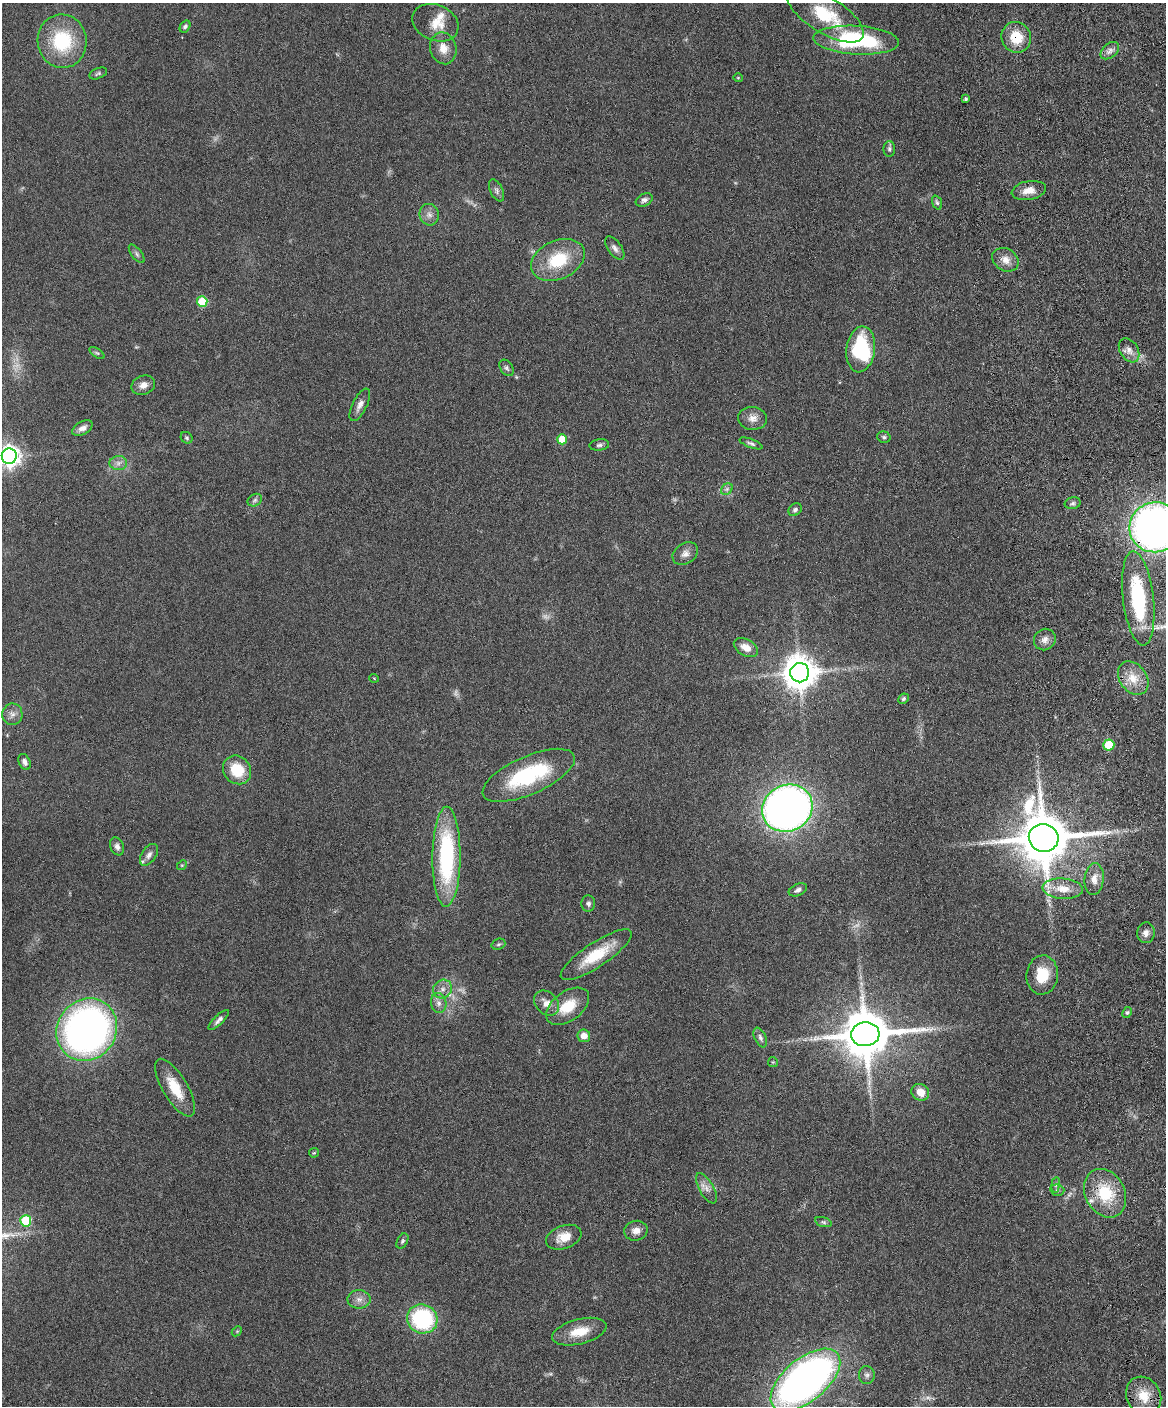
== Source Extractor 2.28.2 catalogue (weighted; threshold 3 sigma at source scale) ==
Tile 6 of 4 x 3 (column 2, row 2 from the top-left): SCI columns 1222-2385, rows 1648-3051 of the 4773 x 4594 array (HDU 1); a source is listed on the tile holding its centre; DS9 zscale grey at full resolution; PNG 1168 x 1408 px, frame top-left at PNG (2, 3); each listed source drawn as its Kron ellipse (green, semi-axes under 4 px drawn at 4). Shown black and unused: <1% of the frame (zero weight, under 4 of 8 exposures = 3% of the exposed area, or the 3 px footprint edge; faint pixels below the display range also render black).
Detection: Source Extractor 2.28.2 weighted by HDU 2 'WHT'; one run over the whole footprint, this tile lists its part. Background 0.0807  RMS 0.0046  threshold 0.0188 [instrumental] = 3 sigma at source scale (4.09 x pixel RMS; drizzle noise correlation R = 1.36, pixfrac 0.8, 0.05/0.05 arcsec/px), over >= 5 px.
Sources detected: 111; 7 too faint to see at this stretch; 1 inside a brighter object's white glare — neither listed nor drawn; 4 inside a brighter listed object's ellipse — not listed separately; the other 99 listed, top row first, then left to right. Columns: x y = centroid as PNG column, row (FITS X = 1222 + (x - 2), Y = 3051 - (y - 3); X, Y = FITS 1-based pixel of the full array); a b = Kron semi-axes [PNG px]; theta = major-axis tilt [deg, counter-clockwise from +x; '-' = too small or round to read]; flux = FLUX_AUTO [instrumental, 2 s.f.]
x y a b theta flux
825 15 43 18 -31 23
435 23 24 17 -23 8.2
185 26 6 5 - 1.2
1016 37 15 14 - 11
856 40 43 14 -3 51
62 41 27 24 -82 27
443 48 16 13 -76 5.4
1110 51 10 7 41 2.2
98 73 9 5 22 0.86
738 78 4 4 - 0.44
966 99 3 3 - 0.74
889 149 8 5 90 0.95
497 190 12 6 -64 1.5
1029 190 17 9 10 4.7
644 200 9 6 26 1.5
937 203 7 4 -71 0.89
429 215 11 9 -74 2.6
615 248 13 7 -53 2
137 254 11 5 -52 1.2
558 260 28 19 25 19
1005 260 14 11 -32 4
202 302 5 5 - 19
861 349 23 14 82 29
1129 350 13 9 -58 2.9
97 353 8 4 -34 0.79
507 368 9 6 -55 1.1
143 385 12 9 22 3
360 405 18 7 64 2.7
753 418 14 11 -6 3.5
82 428 11 6 29 2.4
884 437 7 5 -16 0.88
187 438 6 5 - 0.81
562 439 5 5 - 8.7
751 443 12 4 -21 1.1
599 445 10 5 7 1.2
9 456 8 7 - 270
118 463 8 7 - 1.9
727 489 6 5 - 1
255 500 7 6 - 1.1
1073 503 8 6 15 1.1
795 510 7 6 - 1.2
1155 527 26 25 - 260
685 554 14 10 33 2.8
1138 598 47 15 -83 38
1045 640 11 10 - 2.6
746 648 13 8 -29 4.4
800 673 9 9 - 860
374 678 5 3 - 0.28
1133 678 18 13 -52 7
903 699 5 4 - 0.87
12 714 11 10 - 2.5
1109 745 5 5 - 17
24 762 8 5 -63 1.6
237 770 15 13 -50 13
529 775 50 19 24 38
787 808 26 23 27 330
1044 838 15 14 - 2700
117 846 9 6 -67 1.6
149 855 12 7 55 2
446 857 50 14 89 53
182 865 5 4 - 0.45
1094 879 16 9 83 4.2
1063 889 20 10 -4 6.8
798 890 10 5 23 1.6
588 904 8 7 - 1.3
1146 933 10 9 - 2.4
498 944 7 5 20 0.83
596 955 42 12 34 16
1042 975 20 16 83 12
443 989 10 9 - 2.6
439 1003 10 7 -80 2.2
547 1003 14 10 -45 3.9
568 1006 24 14 36 11
1127 1013 6 4 61 0.71
219 1020 13 4 44 1.7
87 1030 32 29 54 200
865 1034 14 12 5 2300
584 1036 6 6 - 3.6
760 1037 10 5 -65 1.5
773 1062 5 5 - 0.54
175 1088 33 12 -59 11
920 1092 9 8 - 5.3
314 1153 5 4 - 0.5
1056 1185 8 4 82 0.84
706 1188 17 7 -59 3
1057 1190 7 5 -15 1
1105 1193 25 19 -63 18
26 1221 5 5 - 24
823 1222 8 5 -17 0.84
636 1231 12 10 13 3.3
564 1237 18 11 20 6.9
402 1241 8 5 61 0.87
359 1299 11 9 -2 2.7
422 1319 15 14 - 45
237 1331 5 4 - 0.51
579 1332 28 12 14 9.2
867 1375 9 8 - 1.6
805 1380 42 21 40 270
1144 1396 20 17 -59 9
Overlapping masked pixels (flux is a lower limit): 3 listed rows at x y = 1016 37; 1155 527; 1044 838
Isophote crosses this tile's border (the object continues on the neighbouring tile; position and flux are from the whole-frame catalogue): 2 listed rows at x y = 9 456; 1155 527